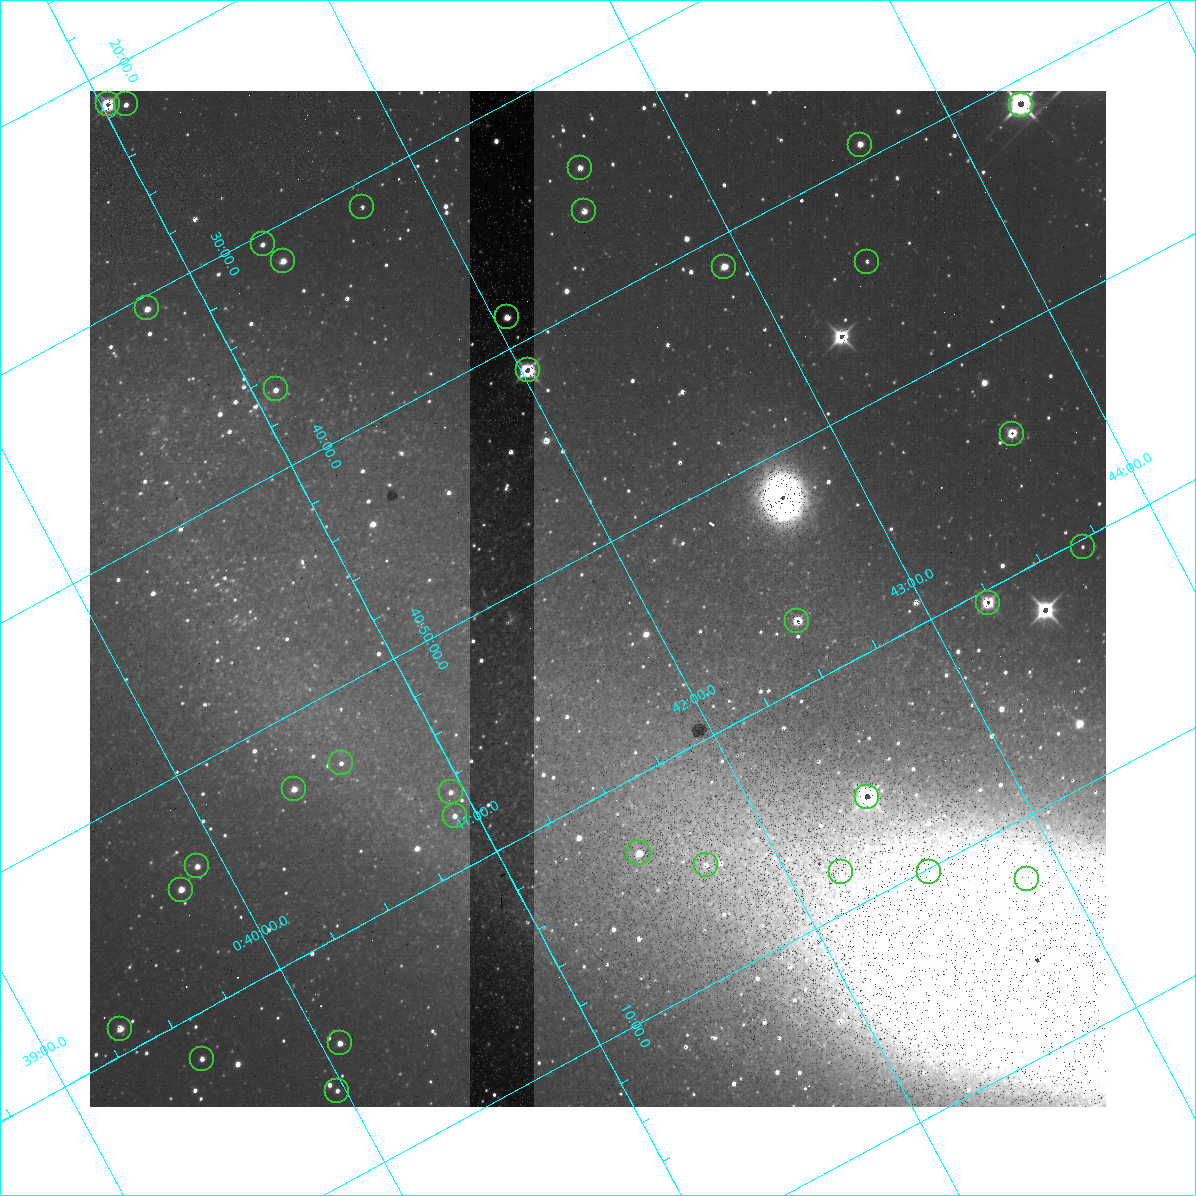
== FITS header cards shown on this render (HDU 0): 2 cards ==
NAXIS1  =                 1016 / length of data axis 1
NAXIS2  =                 1016 / length of data axis 2

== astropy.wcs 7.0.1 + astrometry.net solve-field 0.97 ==
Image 1016 x 1016 px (HDU 0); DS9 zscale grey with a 90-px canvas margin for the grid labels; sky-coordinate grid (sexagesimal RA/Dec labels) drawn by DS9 from the SOLVED WCS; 35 Tycho-2 reference stars matched to detected sources circled (green)
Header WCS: RA---SIN-SIP/DEC--SIN-SIP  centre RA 00:41:51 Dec +40:52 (10.46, +40.87 deg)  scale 2.76 arcsec/px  FOV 46.7' x 46.4'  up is +152 deg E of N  parity normal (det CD < 0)
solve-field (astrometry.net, Tycho-2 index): VERIFIED the header's WCS against the Tycho-2 star catalogue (verified at 3 index scales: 10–35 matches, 6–9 conflicts across passes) and refined it, rather than solving blind
Solved WCS: RA---TAN-SIP/DEC--TAN-SIP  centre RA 00:41:51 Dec +40:52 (10.46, +40.87 deg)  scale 2.76 arcsec/px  FOV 46.7' x 46.4'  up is +152 deg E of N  parity normal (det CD < 0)
The solver's refit moves the header's centre by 0.29 arcsec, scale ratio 0.9998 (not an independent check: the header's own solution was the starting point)
Tycho-2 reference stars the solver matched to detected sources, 35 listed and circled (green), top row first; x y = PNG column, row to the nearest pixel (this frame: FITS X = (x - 90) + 1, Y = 1016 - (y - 91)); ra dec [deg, ICRS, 3 dp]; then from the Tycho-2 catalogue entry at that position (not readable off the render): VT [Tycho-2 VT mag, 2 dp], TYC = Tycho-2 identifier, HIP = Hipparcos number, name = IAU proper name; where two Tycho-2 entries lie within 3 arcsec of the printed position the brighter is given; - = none
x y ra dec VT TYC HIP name
108 104 10.257 +40.357 11.02 2801-1634-1 - -
126 104 10.273 +40.364 11.17 2801-108-2 - -
1021 105 11.070 +40.685 8.79 2801-887-1 3461 -
860 145 10.908 +40.655 11.40 2801-793-1 - -
580 168 10.647 +40.570 10.34 2801-551-1 - -
362 207 10.435 +40.518 12.52 2801-1589-1 - -
584 211 10.631 +40.601 10.67 2801-1597-1 - -
263 244 10.329 +40.508 11.08 2801-1216-1 - -
283 261 10.339 +40.526 11.30 2801-884-1 - -
867 262 10.860 +40.737 12.01 2801-1640-1 - -
724 267 10.730 +40.689 10.96 2801-1228-1 - -
147 308 10.196 +40.509 10.62 2801-1270-1 - -
507 317 10.513 +40.645 11.79 2801-1237-1 - -
528 370 10.506 +40.688 7.08 2801-2025-1 3293 -
276 389 10.272 +40.610 11.29 2801-2035-1 - -
1012 434 10.910 +40.904 10.39 2801-1024-1 - -
1083 547 10.920 +41.006 12.22 2801-1126-1 - -
988 603 10.809 +41.009 9.29 2801-2078-1 - -
797 621 10.629 +40.954 9.37 2801-2009-1 3333 -
341 763 10.154 +40.885 11.89 2801-2012-1 - -
294 789 10.099 +40.885 10.62 2801-1998-1 - -
451 792 10.238 +40.944 11.79 2801-2058-1 - -
867 797 10.609 +41.097 10.73 2801-2063-1 - -
455 816 10.230 +40.961 11.47 2801-2047-1 - -
639 853 10.377 +41.053 11.36 2801-2079-1 - -
706 865 10.431 +41.085 11.65 2801-2062-1 - -
197 866 9.976 +40.902 11.08 2788-362-1 - -
841 872 10.549 +41.138 12.52 2801-2061-1 - -
929 872 10.628 +41.169 11.22 2801-2073-1 - -
1027 879 10.713 +41.209 11.21 2801-2008-1 - -
181 890 9.950 +40.911 10.75 2788-108-1 - -
120 1029 9.828 +40.982 11.43 2788-758-1 - -
340 1043 10.017 +41.072 11.47 2801-1453-1 - -
202 1059 9.887 +41.032 11.06 2788-914-1 - -
337 1091 9.992 +41.102 11.63 2788-270-1 - -